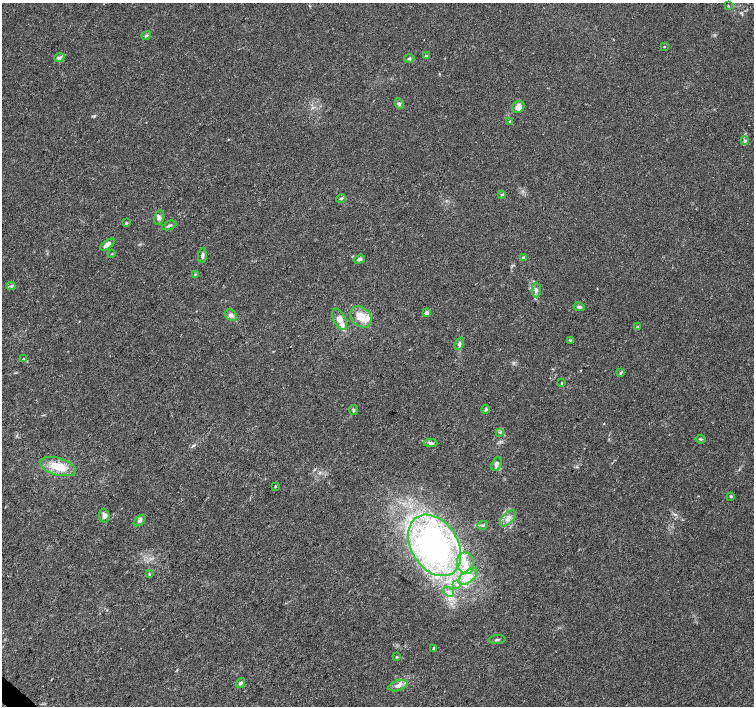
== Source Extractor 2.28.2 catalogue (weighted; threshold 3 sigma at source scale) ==
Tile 7 of 4 x 4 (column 3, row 2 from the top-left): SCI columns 3008-4510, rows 2982-4388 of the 6021 x 6027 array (HDU 1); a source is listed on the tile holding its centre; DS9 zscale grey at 2 x 2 block average (1 PNG px = mean of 2 x 2 image px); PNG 756 x 708 px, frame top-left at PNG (2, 3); each listed source drawn as its Kron ellipse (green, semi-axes under 4 px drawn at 4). Shown black and unused: <1% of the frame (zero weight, under 3 of 4 exposures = <1% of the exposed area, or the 3 px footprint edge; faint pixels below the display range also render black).
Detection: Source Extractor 2.28.2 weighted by HDU 2 'WHT'; one run over the whole footprint, this tile lists its part. Background 0.026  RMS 0.0034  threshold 0.0153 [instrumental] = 3 sigma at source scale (4.5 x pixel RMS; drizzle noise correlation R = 1.50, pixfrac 1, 0.0396/0.0396 arcsec/px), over >= 5 px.
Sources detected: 62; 4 inside a brighter listed object's ellipse — not listed separately; the other 58 listed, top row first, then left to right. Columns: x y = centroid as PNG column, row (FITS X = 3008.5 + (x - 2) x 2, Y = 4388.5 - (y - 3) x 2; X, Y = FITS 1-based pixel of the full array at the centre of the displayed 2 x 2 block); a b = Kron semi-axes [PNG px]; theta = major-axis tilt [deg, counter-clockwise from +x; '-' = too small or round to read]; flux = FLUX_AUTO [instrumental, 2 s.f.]
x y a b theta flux
728 6 3 2 - 0.56
146 35 5 3 - 1.1
664 47 2 2 - 0.74
426 56 4 3 - 1.4
59 58 5 3 - 2.1
409 58 5 4 - 1.3
399 104 5 4 - 1.6
518 107 7 5 40 7
510 121 2 2 - 0.54
745 141 3 3 - 1.7
502 194 3 3 - 1
341 198 5 3 - 1.1
159 217 7 5 76 2.3
126 223 3 3 - 0.74
169 225 7 3 21 1.6
108 244 8 4 35 4.6
112 254 3 2 - 0.41
202 255 7 3 87 2.4
524 258 2 2 - 3.9
359 259 6 4 18 2.2
195 274 3 2 - 0.63
11 286 4 3 - 1.2
536 290 7 4 -89 2.3
579 307 5 3 - 1.7
426 313 2 2 - 6.6
231 315 7 5 -37 2.7
361 317 12 9 -42 11
340 319 11 6 -64 7.2
637 327 4 3 - 1
570 340 4 3 - 0.68
459 344 6 4 68 1.7
23 359 3 3 - 0.69
621 373 3 2 - 0.68
562 383 3 3 - 0.58
486 409 4 3 - 1.6
354 410 5 3 - 1.3
500 432 4 3 - 0.92
701 439 5 2 - 0.88
430 443 7 4 -4 2
497 464 7 5 66 2.5
58 466 18 8 -15 17
275 486 3 2 - 0.6
731 496 3 3 - 1
104 516 7 5 -82 3
508 518 10 5 45 4.9
140 521 7 4 40 2.4
483 525 5 3 - 1.1
435 545 33 23 -58 170
465 563 11 8 -77 9.4
149 574 4 3 - 0.78
468 576 11 6 39 7.5
457 584 3 2 - 0.74
449 592 6 3 -34 2.2
497 639 8 2 3 1.2
434 648 4 3 - 0.92
396 657 4 3 - 0.79
240 683 5 3 - 1.5
398 686 10 5 17 3.9
Diffuse or blended objects may show on this block-average render without a row.